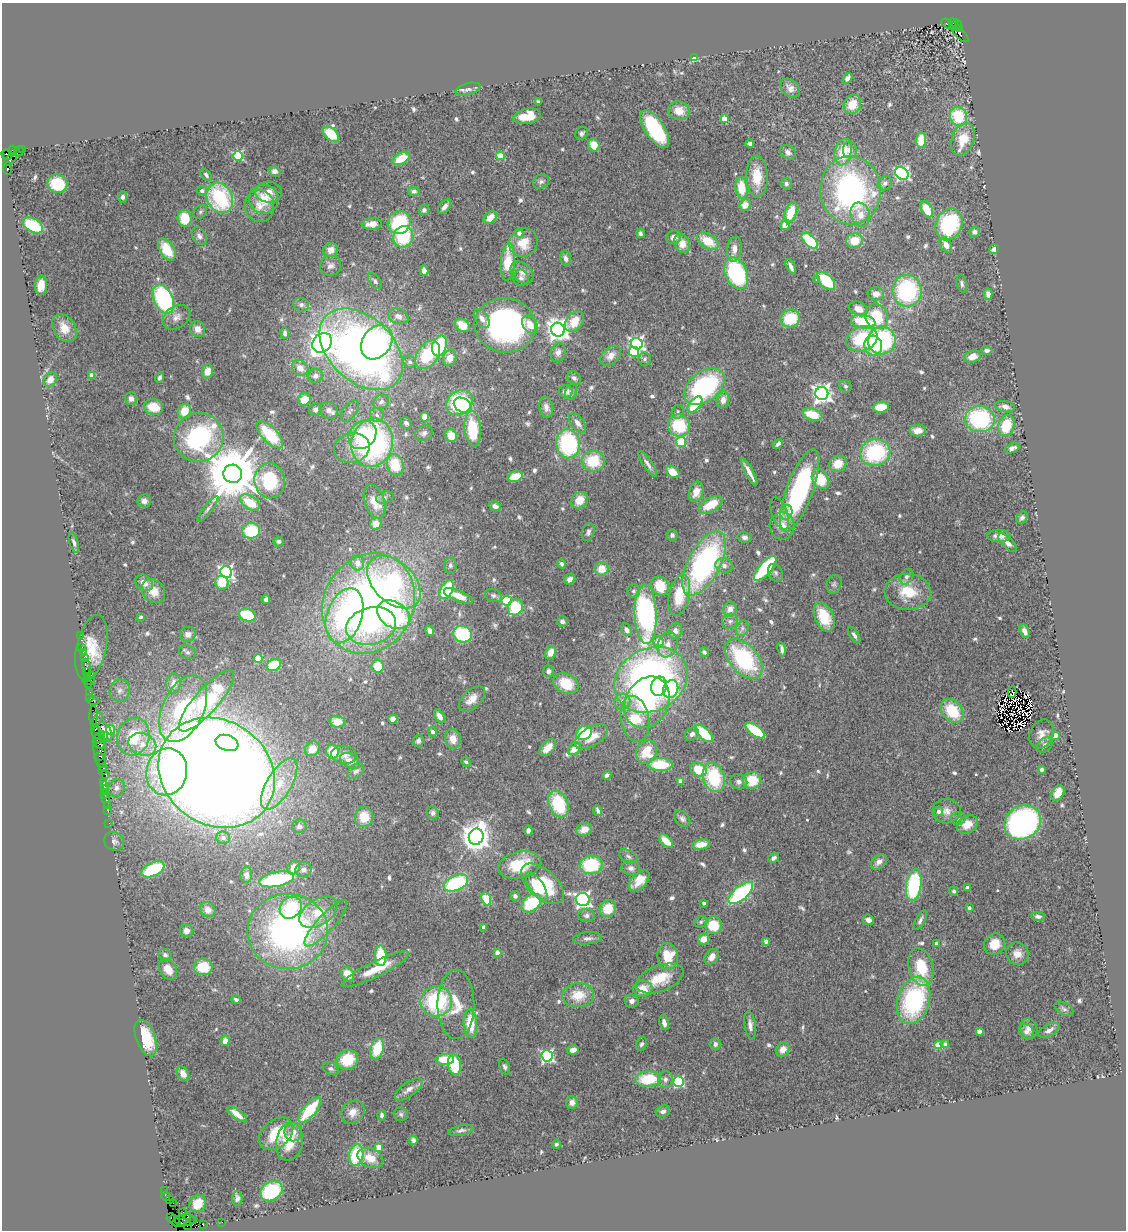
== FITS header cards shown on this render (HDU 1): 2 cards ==
NAXIS1  =                 1124
NAXIS2  =                 1228

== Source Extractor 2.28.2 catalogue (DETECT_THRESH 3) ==
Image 1124 x 1228 px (HDU 1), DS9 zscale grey, 1 PNG px = 1 image px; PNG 1128 x 1232 px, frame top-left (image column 1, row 1228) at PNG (2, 3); each listed source drawn as its Kron ellipse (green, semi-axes under 4 px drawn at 4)
Background 0.82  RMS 0.057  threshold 0.17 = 3 sigma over >= 5 px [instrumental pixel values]
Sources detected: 657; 7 with non-positive FLUX_AUTO (blend fragments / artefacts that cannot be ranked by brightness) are neither listed nor drawn; of the other 650, the 500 brightest by FLUX_AUTO listed and drawn (150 fainter detections omitted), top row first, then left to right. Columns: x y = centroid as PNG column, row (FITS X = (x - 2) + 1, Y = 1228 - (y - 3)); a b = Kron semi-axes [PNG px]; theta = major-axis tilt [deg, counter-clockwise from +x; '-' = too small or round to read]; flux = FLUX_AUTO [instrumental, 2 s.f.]
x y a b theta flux
953 22 4 4 - 310
947 24 6 4 -27 74
956 26 6 4 25 780
960 29 4 3 - 440
961 35 10 3 -41 110
694 58 4 3 - 190
847 78 6 4 56 15
790 88 11 7 -42 22
468 89 13 6 15 15
538 102 3 3 - 10
852 104 10 8 60 75
679 111 11 9 -16 56
527 116 14 7 11 96
958 116 9 8 - 170
724 119 4 4 - 76
655 129 21 9 -57 410
582 133 7 5 49 10
331 134 9 6 -41 110
963 139 17 11 69 89
921 140 8 5 87 80
750 144 4 4 - 18
594 145 6 5 - 61
23 149 3 2 - 37
850 150 8 7 - 18
13 151 5 3 - 130
19 151 5 4 - 97
788 152 8 6 -36 18
843 152 14 8 78 140
7 155 5 5 - 270
238 156 5 5 - 340
500 156 4 4 - 140
401 158 9 5 29 80
10 160 8 3 41 71
7 168 6 3 86 280
275 171 6 5 - 20
902 173 7 6 - 940
206 175 7 4 -48 8.7
757 177 21 11 -89 93
541 182 8 7 - 12
885 183 8 6 47 12
57 184 10 9 - 170
786 184 6 5 - 9.6
742 188 10 6 -83 98
850 190 34 30 -86 980
202 191 5 4 - 16
414 191 5 4 - 11
269 192 13 10 -4 32
123 197 5 4 - 11
220 198 16 12 -61 380
264 199 15 14 - 82
745 205 6 5 - 43
259 206 16 14 -82 55
445 207 8 5 50 19
927 209 9 5 -61 92
424 210 5 5 - 14
200 212 8 6 46 9.5
791 213 11 5 70 99
860 215 12 9 -70 47
185 218 8 7 - 93
490 218 7 5 44 45
399 222 12 11 - 240
372 224 10 6 5 42
949 224 16 13 67 350
33 225 11 6 -30 180
785 225 5 4 - 35
974 232 5 5 - 14
519 233 4 4 - 24
640 233 5 4 - 10
199 236 10 6 -58 15
403 237 11 9 61 210
674 237 7 6 - 25
708 241 12 7 -32 97
810 241 10 5 -44 180
854 241 8 7 - 69
523 243 15 14 - 86
682 244 10 7 -63 53
946 245 8 5 -59 30
167 249 12 7 -57 120
734 249 12 7 82 35
994 249 5 4 - 13
331 250 7 7 - 34
566 258 8 5 -74 17
508 262 19 7 86 140
331 266 10 10 - 21
791 266 8 3 -64 16
424 270 5 4 - 20
522 272 13 9 -42 27
736 273 16 11 -66 400
521 278 8 7 - 14
817 279 4 3 - 9.1
375 281 9 5 -51 10
826 281 11 6 -45 190
962 284 9 5 -76 9.6
41 285 10 6 84 43
907 291 16 14 -82 430
876 294 8 6 0 26
988 294 5 4 - 19
163 299 15 9 -65 500
301 305 8 6 -13 14
858 309 10 7 -26 44
398 316 10 7 -22 23
877 316 13 11 -68 160
177 317 15 10 35 29
482 318 10 6 -56 27
790 319 10 8 19 140
574 321 11 8 51 72
863 321 12 7 -12 180
462 325 8 6 -36 62
505 325 31 27 -7 950
530 325 10 7 -54 53
64 328 15 10 -57 52
198 329 8 7 - 29
558 330 7 6 - 3400
285 333 5 4 - 13
862 339 16 12 20 260
882 340 14 13 - 450
377 342 18 14 53 440
322 343 11 8 49 3100
637 344 6 5 - 960
439 346 10 7 73 200
873 346 10 9 - 79
361 349 48 32 -44 2700
987 350 5 4 - 12
634 352 5 5 - 270
558 353 10 7 80 20
428 355 15 10 56 180
611 356 12 8 40 32
973 357 8 6 18 36
450 358 8 6 71 43
645 359 6 6 - 9.2
410 362 7 5 -44 9.5
300 368 9 7 -36 37
207 371 7 5 80 41
92 375 4 4 - 49
315 376 8 6 12 15
159 378 6 4 65 9.4
574 378 7 6 - 12
50 379 8 6 53 37
845 386 6 5 - 8.7
704 387 23 15 38 520
566 391 7 6 - 29
571 392 8 6 73 12
822 394 6 6 - 2500
131 399 6 6 - 22
304 399 6 6 - 50
723 400 8 6 80 27
381 402 8 6 34 14
459 403 14 11 38 300
695 404 9 5 51 160
463 405 9 7 -32 190
153 407 10 8 -15 85
546 407 10 7 -78 21
881 407 8 5 9 82
1005 407 10 5 -9 21
315 409 6 6 - 15
329 410 9 8 - 22
184 411 7 6 - 67
350 411 12 6 53 13
678 412 7 6 - 8.7
377 415 7 6 - 15
812 415 10 6 -17 100
424 417 5 4 - 23
980 419 15 13 -2 420
406 423 6 5 - 13
578 423 11 6 -51 23
679 426 11 10 - 170
1006 426 11 8 71 110
473 429 18 8 -85 180
918 431 8 6 2 46
424 433 9 7 28 14
270 435 17 7 -47 170
362 435 15 12 48 170
451 435 6 6 - 59
199 437 25 24 - 530
681 442 5 5 - 260
372 443 24 20 75 950
568 444 14 11 -83 410
778 444 5 3 - 9.9
352 448 18 14 13 65
1012 448 7 5 23 16
875 453 15 13 12 360
593 461 11 10 - 140
648 464 15 4 -56 18
838 464 9 7 35 64
395 465 11 8 -76 130
673 472 7 5 -37 57
749 472 15 3 -61 28
233 474 9 9 - 34000
515 476 8 5 19 78
820 479 11 7 -60 130
270 481 17 15 -84 210
799 490 43 13 70 560
696 492 10 7 73 34
385 497 9 5 17 9.6
580 500 9 7 43 58
144 501 7 6 - 18
374 501 17 10 -72 66
250 502 11 6 -34 110
711 505 13 7 29 88
495 506 6 4 -26 19
208 509 16 4 52 13
786 512 7 6 - 21
780 514 17 7 -70 22
1022 518 6 5 - 12
376 524 6 5 - 38
782 526 13 12 - 58
251 531 9 8 - 180
588 532 9 6 72 14
672 535 5 5 - 12
999 536 12 6 -1 29
745 537 7 5 -15 14
279 541 5 5 - 9.4
74 542 10 4 -74 12
1008 543 12 5 -45 23
358 563 7 6 - 36
704 563 35 16 62 820
561 564 5 4 - 8.7
450 565 8 6 85 13
724 566 9 7 -15 19
765 568 15 6 48 330
602 569 7 7 - 68
226 572 6 5 - 1100
776 573 9 7 -59 12
906 577 8 6 56 15
570 579 6 5 - 20
394 582 31 20 -44 500
144 583 9 7 -37 28
222 583 7 6 - 79
834 584 9 7 71 11
660 586 10 8 -58 88
447 590 10 6 61 200
153 591 13 10 -46 50
633 591 7 6 - 12
908 592 23 18 -2 130
493 595 8 6 -19 12
679 595 21 10 78 130
458 596 15 5 -22 61
266 600 4 4 - 14
507 601 5 5 - 280
368 604 52 44 61 2300
515 607 8 7 - 180
730 609 7 6 - 30
646 614 30 11 -88 760
247 615 9 6 -19 170
393 615 17 12 -33 450
345 616 28 17 71 490
140 617 3 3 - 10
824 617 15 9 -65 120
562 621 5 5 - 11
730 621 8 7 - 15
371 626 25 18 14 240
742 628 8 6 70 12
626 630 6 5 - 19
430 631 5 4 - 23
675 631 8 7 - 18
1025 631 7 4 -67 20
188 634 8 7 - 23
462 634 9 8 - 270
81 635 2 2 - 10
854 635 9 4 -58 13
658 641 5 5 - 52
668 645 13 10 69 39
82 647 2 2 - 39
91 647 33 15 77 120
782 649 7 3 -81 13
188 652 9 6 -23 11
551 652 7 5 65 36
704 652 4 4 - 8.7
83 653 3 2 - 48
84 658 3 2 - 100
258 659 4 4 - 130
744 659 24 14 -49 410
274 665 7 5 21 130
86 666 7 3 -85 67
378 666 6 6 - 82
549 671 6 5 - 12
86 672 3 2 - 97
91 675 2 2 - 40
87 677 2 2 - 36
651 680 38 31 29 1700
89 681 6 4 7 130
173 683 10 7 88 38
566 683 13 10 -28 110
88 684 3 3 - 80
659 686 10 8 78 200
671 689 9 7 69 530
120 691 11 10 - 26
90 692 3 3 - 71
1012 692 6 3 -88 16
90 698 3 2 - 73
472 699 15 9 43 48
93 701 6 2 -5 65
207 701 39 12 48 410
622 702 8 7 - 30
647 702 27 21 61 430
183 709 35 20 65 510
952 711 13 9 -49 160
93 715 10 3 89 150
439 716 7 4 -58 27
393 719 4 4 - 40
635 719 23 14 -80 140
97 721 8 4 58 210
337 722 7 6 - 51
111 730 5 4 - 120
755 730 11 5 -36 210
96 732 8 3 -79 290
105 732 10 6 -63 50
433 732 5 4 - 14
584 733 8 6 32 200
704 733 11 5 -43 170
692 734 7 6 - 17
1042 734 15 11 65 35
1055 735 4 4 - 48
103 736 2 2 - 58
99 737 7 3 48 140
133 737 19 16 75 160
591 737 18 9 31 71
453 739 10 7 -79 46
418 741 6 5 - 15
227 743 12 7 -19 240
99 744 6 3 -31 160
142 744 14 11 -22 58
1045 745 9 6 41 15
548 748 10 6 45 48
312 749 8 7 - 44
574 749 7 5 45 53
100 750 17 6 -86 400
332 751 7 6 - 90
646 752 12 10 64 110
344 755 13 9 -7 29
100 756 4 2 - 81
350 761 10 6 -30 28
466 762 5 4 - 9.3
660 764 12 6 -2 160
103 767 2 2 - 34
698 769 8 6 -30 110
1042 769 3 3 - 9.5
102 771 3 2 - 48
356 771 9 6 40 12
167 772 23 20 78 370
217 773 61 52 -34 13000
106 774 3 2 - 58
607 775 5 4 - 11
714 777 15 10 -73 260
752 780 9 8 - 110
681 781 4 4 - 67
739 782 9 7 -12 19
103 783 3 3 - 61
279 784 29 12 59 110
105 786 4 2 - 44
116 788 9 8 - 18
105 789 3 2 - 59
1058 793 8 6 60 45
105 794 2 2 - 28
106 798 2 2 - 39
558 804 14 9 -66 220
107 805 2 2 - 39
598 810 6 3 -66 9.4
108 811 2 2 - 26
938 811 5 4 - 21
946 811 14 12 1 37
433 813 6 6 - 14
364 817 10 9 - 72
958 818 7 6 - 13
682 819 9 6 -46 15
1023 822 19 16 33 1200
109 823 2 2 - 30
967 824 11 8 30 56
299 826 7 7 - 14
584 829 8 6 22 34
528 830 5 4 - 12
476 837 8 7 - 6500
223 838 7 6 - 16
114 841 10 9 - 17
666 841 8 5 -43 55
701 844 9 5 8 51
628 856 10 6 -30 12
774 858 6 4 34 15
879 862 9 6 41 24
519 865 22 13 13 140
591 865 11 9 5 220
294 867 7 6 - 47
631 868 9 7 -12 18
153 869 12 6 24 230
303 869 8 7 - 18
246 875 8 5 89 17
277 879 18 7 11 330
639 881 13 7 46 54
456 883 13 7 22 320
542 884 26 14 -42 220
914 885 16 7 81 400
537 886 16 7 -56 160
967 887 4 3 - 16
954 891 4 4 - 8.8
741 893 15 7 40 420
515 896 5 4 - 11
486 899 7 4 -70 180
583 900 7 6 - 1300
531 903 11 7 42 210
704 903 3 3 - 13
291 908 12 10 44 200
969 908 3 3 - 13
608 909 8 8 - 89
208 910 8 7 - 25
318 912 21 12 33 100
587 915 8 6 2 14
1038 916 7 4 -5 12
868 920 5 5 - 21
920 920 11 4 61 14
701 922 7 5 23 8.5
326 923 30 8 48 59
713 925 9 8 - 110
483 927 4 3 - 21
186 931 7 6 - 21
288 931 40 37 4 1300
587 938 14 6 6 17
703 939 6 5 - 41
766 941 4 4 - 24
936 943 3 3 - 9.1
995 944 11 10 - 65
497 952 4 4 - 29
1017 954 11 11 - 39
165 955 6 5 - 11
381 956 10 6 -89 150
668 956 13 10 -86 130
712 957 8 6 54 31
203 967 9 8 - 96
921 967 19 12 -75 150
168 969 11 8 -59 48
375 969 37 8 26 100
347 974 8 6 -54 68
660 978 25 13 21 120
643 989 9 8 - 63
578 995 16 12 4 89
236 999 4 3 - 8.8
914 1000 24 16 73 530
436 1001 16 15 - 370
632 1001 7 6 - 17
456 1004 35 18 -90 120
1064 1009 10 6 -30 11
664 1023 8 5 -77 17
470 1024 14 6 -85 110
750 1025 14 5 -83 24
1029 1028 10 8 -69 23
1049 1030 12 5 28 20
979 1031 4 4 - 33
1026 1032 9 6 -51 16
146 1038 19 9 -70 140
225 1041 5 4 - 31
642 1044 7 5 63 8.5
715 1044 6 5 - 13
945 1044 4 4 - 16
938 1045 4 4 - 90
377 1049 11 6 74 120
783 1049 7 6 - 34
573 1050 6 4 12 22
547 1056 6 5 - 740
445 1059 9 5 3 110
347 1060 11 9 24 130
454 1065 10 6 -80 160
505 1067 8 5 -68 9.7
331 1068 8 6 -23 10
183 1074 7 5 -59 28
648 1079 13 8 4 160
665 1079 8 7 - 16
678 1082 5 5 - 440
409 1089 16 7 36 28
572 1102 6 6 - 24
310 1110 15 6 50 200
663 1111 7 5 21 13
353 1112 13 10 42 36
237 1114 12 4 -37 32
401 1114 7 6 - 8.7
382 1115 5 4 - 12
461 1130 13 5 12 13
293 1132 9 8 - 33
276 1134 19 13 41 140
413 1140 4 4 - 10
289 1142 19 13 79 95
556 1144 4 4 - 8.5
379 1147 4 4 - 76
356 1155 10 7 79 190
370 1158 13 9 -24 56
165 1191 2 2 - 15
271 1191 12 9 32 250
166 1197 4 2 - 73
237 1198 7 5 88 12
169 1200 2 2 - 41
173 1203 3 2 - 50
198 1203 9 7 52 68
183 1213 4 3 - 78
187 1217 3 3 - 460
171 1218 4 3 - 140
185 1220 10 6 5 180
193 1220 3 2 - 370
175 1221 6 3 -54 310
222 1222 2 2 - 22
183 1223 3 2 - 180
188 1225 4 3 - 50
203 1225 3 2 - 76
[150 fainter detections neither listed nor drawn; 7 non-positive-flux detections neither listed nor drawn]